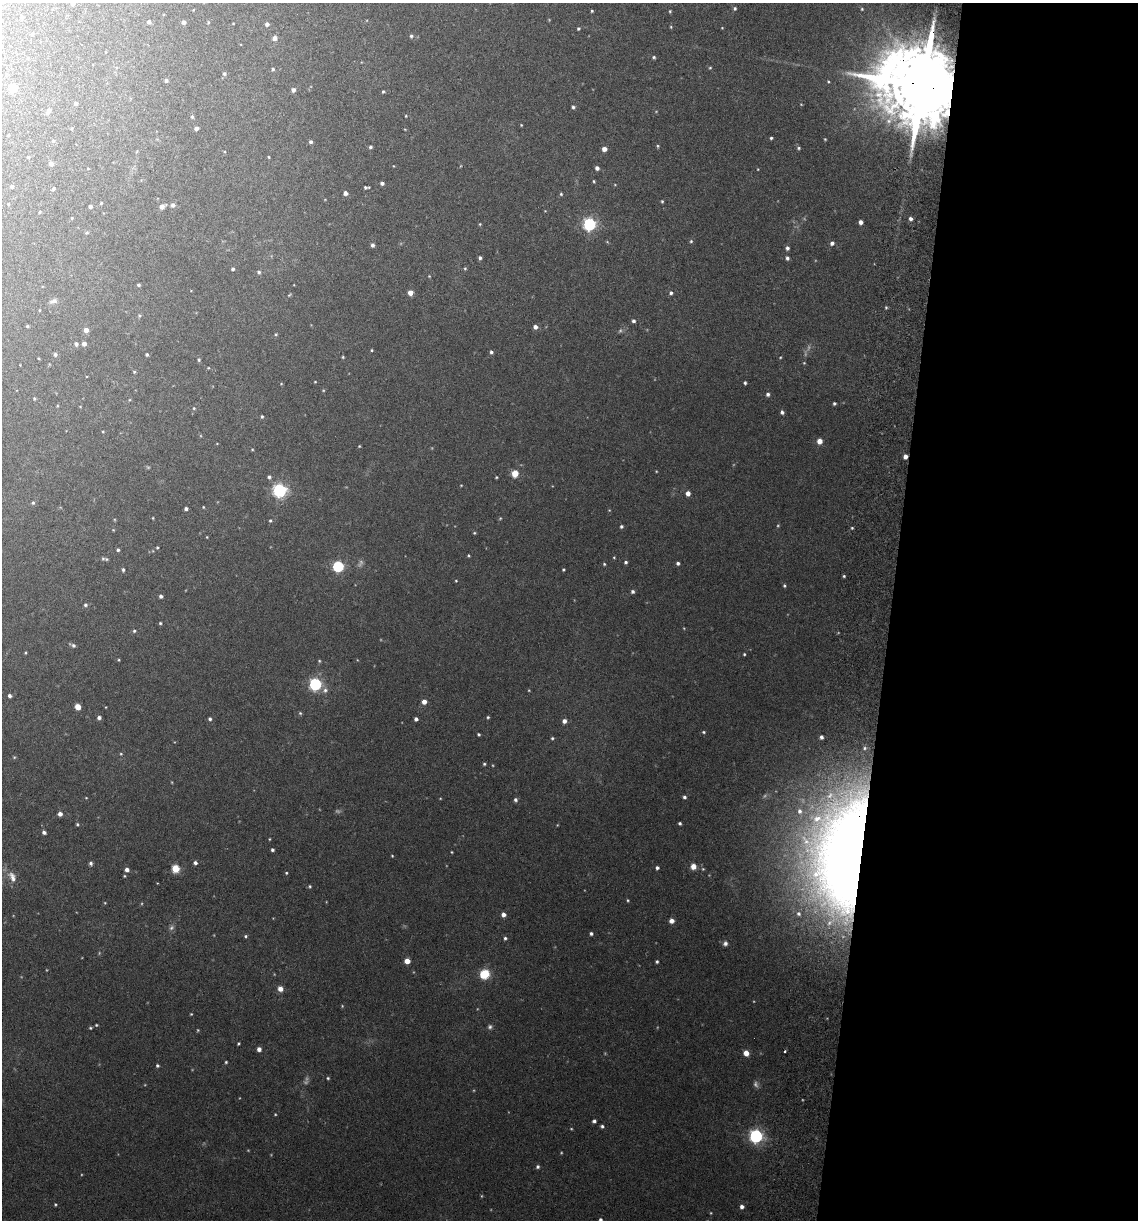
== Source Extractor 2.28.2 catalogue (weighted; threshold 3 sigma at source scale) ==
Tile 12 of 4 x 4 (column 4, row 3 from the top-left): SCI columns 3581-4716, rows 1231-2448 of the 5008 x 4899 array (HDU 1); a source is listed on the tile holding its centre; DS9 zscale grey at full resolution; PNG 1140 x 1222 px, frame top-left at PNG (2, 3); no overlay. Shown black and unused: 22% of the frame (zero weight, under 3 of 6 exposures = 3% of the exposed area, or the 3 px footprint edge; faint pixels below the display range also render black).
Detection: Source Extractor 2.28.2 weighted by HDU 2 'WHT'; one run over the whole footprint, this tile lists its part. Background 0.0299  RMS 0.0032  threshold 0.0133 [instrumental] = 3 sigma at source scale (4.09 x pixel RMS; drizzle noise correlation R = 1.36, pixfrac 0.8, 0.05/0.05 arcsec/px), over >= 5 px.
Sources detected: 261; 25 too faint to see at this stretch — not listed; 2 inside a brighter listed object's ellipse — not listed separately; the other 234 listed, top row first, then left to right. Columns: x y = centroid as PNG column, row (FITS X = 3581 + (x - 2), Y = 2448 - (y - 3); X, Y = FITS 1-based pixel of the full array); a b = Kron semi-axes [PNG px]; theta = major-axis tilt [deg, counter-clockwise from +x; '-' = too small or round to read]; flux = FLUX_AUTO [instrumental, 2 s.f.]
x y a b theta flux
72 4 4 4 - 0.45
735 8 4 4 - 0.54
862 9 5 5 - 0.39
592 11 3 3 - 0.32
670 11 5 4 - 0.31
149 22 4 4 - 1.1
184 22 4 4 - 0.87
208 22 5 4 - 0.35
233 23 3 2 - 0.18
267 24 4 4 - 0.98
671 27 4 4 - 0.29
722 28 4 2 - 0.2
578 29 4 3 - 0.49
411 36 5 4 - 0.55
275 38 5 5 - 1.7
654 57 4 4 - 0.48
710 68 4 4 - 0.32
273 69 4 4 - 0.49
224 74 5 5 - 0.61
166 80 4 4 - 0.69
828 82 5 4 - 0.39
922 86 24 17 -16 6300
13 88 6 5 - 3.8
293 90 4 4 - 1
383 92 4 3 - 0.37
76 103 4 3 - 0.84
801 104 4 3 - 0.23
573 107 4 4 - 0.57
48 111 7 4 61 0.93
406 116 3 3 - 0.24
192 117 4 4 - 0.46
521 125 3 3 - 0.24
196 128 4 4 - 0.94
771 138 3 3 - 0.47
825 139 4 3 - 0.28
53 141 5 4 - 0.39
310 142 4 4 - 0.65
658 146 4 4 - 0.35
370 147 4 4 - 0.61
799 148 5 4 - 0.48
604 149 5 4 - 1.5
28 157 4 3 - 0.24
269 157 3 3 - 0.24
51 164 4 4 - 1.5
393 166 4 3 - 0.18
597 168 4 4 - 1.3
758 169 3 2 - 0.19
594 181 4 3 - 0.31
382 183 4 4 - 0.91
615 185 5 3 - 0.22
12 186 4 3 - 0.7
366 187 6 3 -3 0.61
53 189 5 4 - 0.43
345 193 5 4 - 1.1
561 194 4 4 - 0.42
662 201 4 3 - 0.36
101 203 3 3 - 0.31
8 204 3 2 - 0.25
173 205 6 5 - 0.84
90 206 4 3 - 0.67
162 206 5 4 - 2
40 212 4 3 - 0.25
72 218 4 4 - 0.29
911 219 4 4 - 0.91
861 222 4 4 - 1.3
480 224 4 4 - 0.29
589 224 5 5 - 59
87 233 5 4 - 0.41
691 241 5 4 - 0.47
832 243 5 4 - 0.98
372 245 5 4 - 0.85
787 248 5 4 - 0.81
480 258 4 4 - 0.69
787 258 5 4 - 0.76
465 268 4 4 - 0.34
233 269 4 3 - 0.57
259 272 5 4 - 0.53
429 276 4 3 - 0.24
138 285 3 3 - 0.47
410 293 4 4 - 2.6
671 293 5 5 - 0.77
289 295 7 3 36 0.33
53 301 11 6 17 1.1
886 307 4 4 - 0.35
39 310 4 3 - 0.22
139 315 5 4 - 0.41
633 321 4 4 - 0.77
27 326 4 3 - 0.35
535 327 4 4 - 1.3
86 330 5 4 - 2
276 334 4 4 - 0.33
76 344 5 5 - 0.81
84 344 4 4 - 1.4
372 350 3 3 - 0.32
491 352 4 4 - 0.64
55 355 5 5 - 0.71
147 355 3 3 - 0.51
343 357 4 3 - 0.3
39 358 3 2 - 0.24
199 360 5 4 - 0.46
804 363 4 3 - 0.27
208 368 4 4 - 0.25
134 372 4 4 - 0.35
315 382 3 3 - 0.23
745 383 4 3 - 0.51
281 384 4 3 - 0.24
768 394 5 4 - 0.78
34 399 4 3 - 0.36
129 400 5 3 - 0.27
834 403 3 3 - 0.51
57 406 4 3 - 0.26
80 407 4 3 - 0.2
194 408 5 4 - 0.38
782 412 4 4 - 0.75
262 417 4 3 - 0.43
103 431 4 3 - 0.26
819 441 5 5 - 2.3
359 446 4 3 - 0.27
252 449 4 4 - 0.27
905 456 4 4 - 1.6
515 473 5 5 - 6.1
269 477 6 5 - 0.74
496 477 3 3 - 0.28
461 485 4 3 - 0.21
279 490 6 6 - 73
688 493 4 4 - 2
33 503 5 4 - 0.47
203 507 3 3 - 0.26
186 509 4 3 - 0.74
609 510 4 3 - 0.24
153 518 4 2 - 0.22
270 521 5 5 - 0.45
621 526 4 4 - 0.59
852 528 4 3 - 0.33
113 530 4 3 - 0.23
474 533 4 3 - 0.31
207 537 3 2 - 0.21
157 547 4 3 - 0.32
118 550 4 3 - 0.53
468 556 4 3 - 0.31
614 557 4 3 - 0.25
103 558 8 5 -1 0.61
626 562 4 4 - 0.54
678 563 3 3 - 0.71
604 564 4 4 - 0.37
338 566 5 5 - 33
563 569 3 3 - 0.35
123 570 4 3 - 0.54
844 576 3 3 - 0.36
456 581 3 3 - 0.28
784 586 4 4 - 0.43
633 591 4 4 - 0.75
161 596 4 4 - 0.79
85 605 5 5 - 0.6
160 623 3 3 - 0.37
134 631 5 5 - 0.47
73 645 8 4 -28 0.77
25 653 4 3 - 0.29
744 654 3 3 - 0.33
119 660 4 3 - 0.28
319 661 5 4 - 0.35
315 684 5 5 - 53
325 690 8 7 - 1.2
10 696 4 4 - 0.88
424 702 5 5 - 1.9
78 707 5 4 - 3.5
106 707 3 2 - 0.18
300 713 5 5 - 0.4
99 717 4 4 - 1
488 717 4 3 - 0.38
210 719 4 4 - 0.61
416 719 4 4 - 0.93
564 721 5 5 - 1.4
704 732 5 4 - 0.38
479 734 3 3 - 0.43
821 737 4 3 - 0.9
552 738 4 4 - 0.42
121 754 5 4 - 0.35
14 757 5 4 - 0.33
484 764 4 3 - 0.38
684 797 4 4 - 0.66
86 798 4 3 - 0.21
515 800 5 4 - 0.8
800 811 8 7 - 1.6
60 814 5 4 - 1.3
680 823 3 3 - 0.53
77 824 5 4 - 0.37
44 832 4 3 - 0.9
269 839 4 3 - 0.23
272 850 3 3 - 0.64
452 852 3 3 - 0.24
846 853 116 51 84 390
392 856 3 3 - 0.25
91 863 5 4 - 0.71
195 863 5 4 - 0.83
693 866 5 5 - 2.8
657 868 4 3 - 0.74
175 869 5 4 - 15
703 869 5 4 - 0.33
127 870 5 5 - 1.1
286 873 4 3 - 0.33
124 876 4 3 - 0.3
12 877 17 9 -61 2.6
310 886 5 5 - 0.41
628 900 4 3 - 0.32
105 903 4 3 - 0.24
503 914 4 4 - 1.6
671 921 5 5 - 1.3
171 928 8 7 - 0.85
591 933 4 3 - 0.67
246 936 4 4 - 0.45
505 938 5 4 - 0.5
725 943 6 6 - 0.92
407 961 4 4 - 3.6
657 962 3 3 - 0.48
485 974 5 5 - 24
280 989 6 5 - 2
191 1014 4 4 - 0.26
96 1025 4 3 - 0.32
490 1027 6 6 - 0.7
90 1028 4 3 - 0.37
238 1043 3 3 - 0.36
259 1049 4 4 - 1.4
746 1053 5 5 - 2.6
226 1062 3 3 - 0.35
157 1065 4 4 - 0.5
328 1078 4 4 - 0.36
594 1121 4 4 - 0.79
602 1126 4 4 - 0.61
756 1136 6 6 - 76
538 1167 5 4 - 0.62
55 1204 4 3 - 0.31
742 1207 4 4 - 1.1
600 1220 4 4 - 0.8
Overlapping masked pixels (flux is a lower limit): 3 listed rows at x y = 922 86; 905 456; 846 853
Isophote crosses this tile's border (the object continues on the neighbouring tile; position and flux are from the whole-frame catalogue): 2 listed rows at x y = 72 4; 600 1220